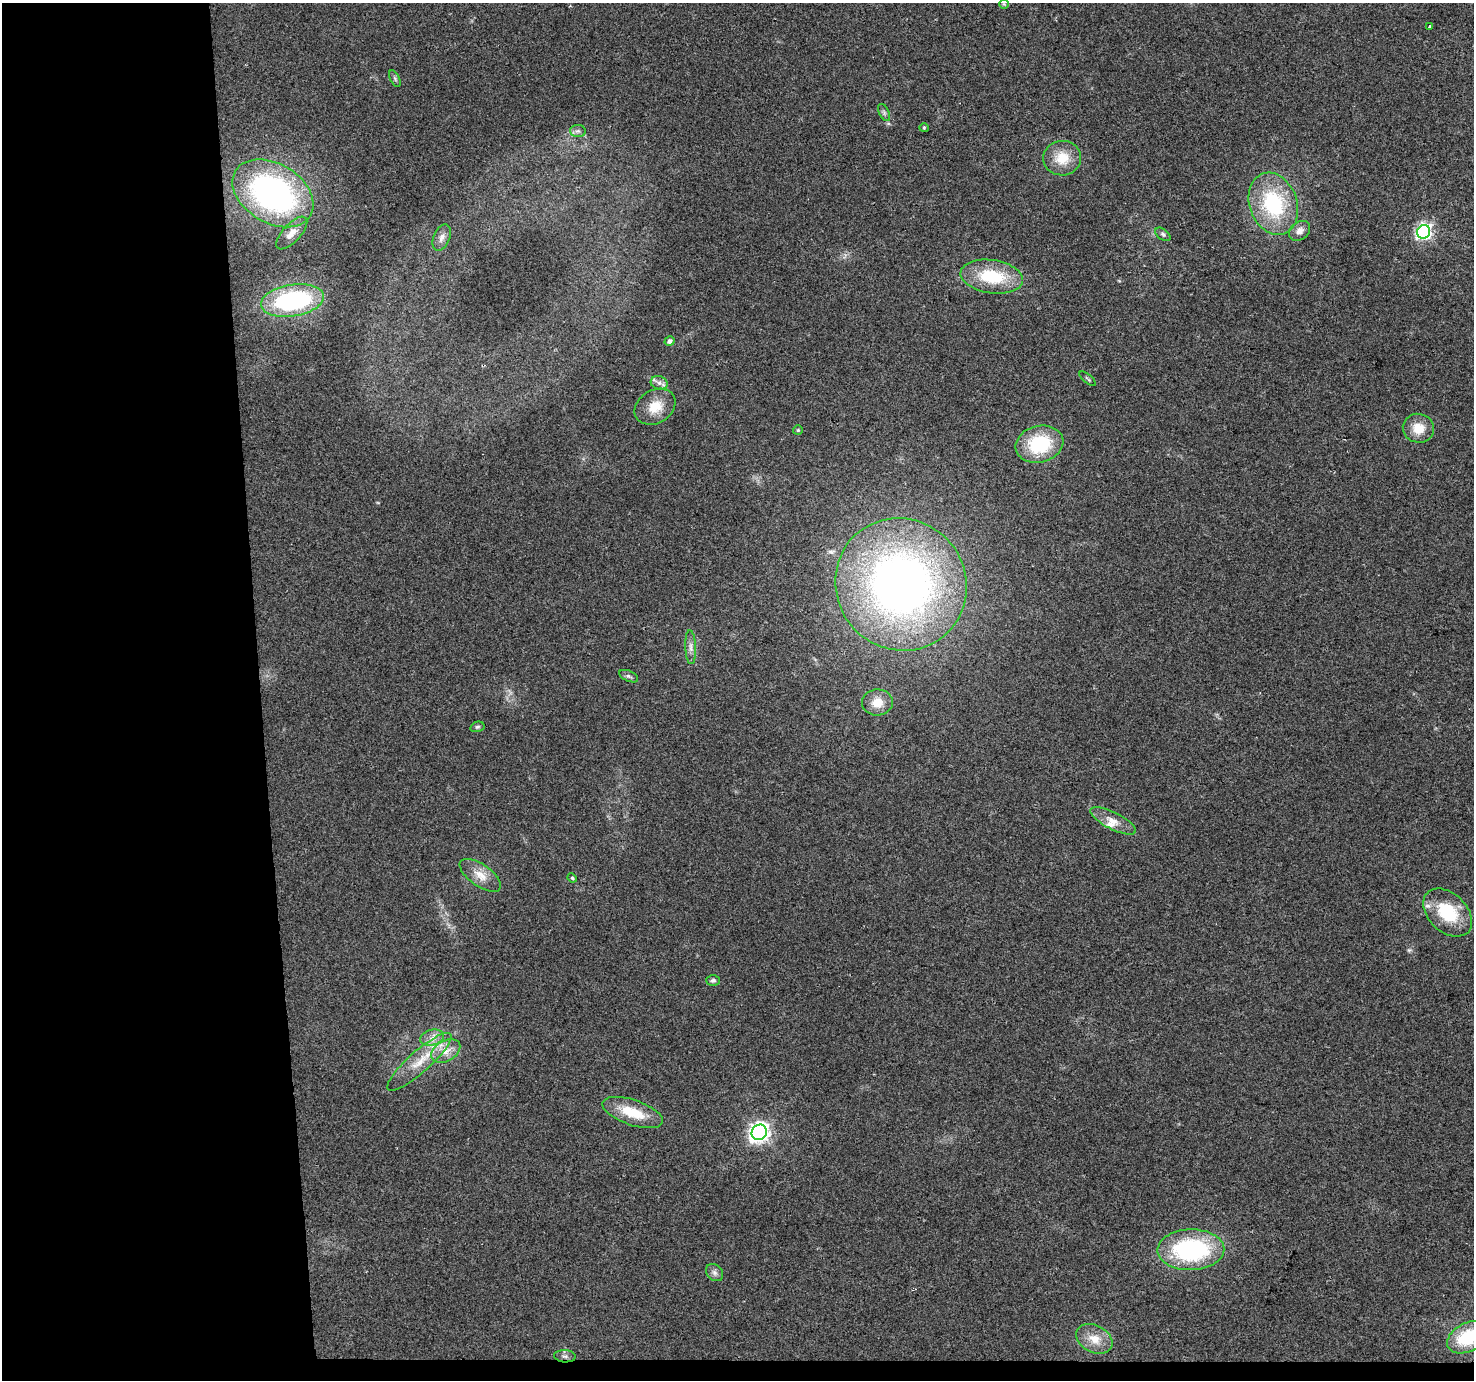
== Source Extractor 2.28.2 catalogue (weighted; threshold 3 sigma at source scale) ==
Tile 7 of 3 x 3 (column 1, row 3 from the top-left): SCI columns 1-1472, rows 25-1402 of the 4417 x 4158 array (HDU 1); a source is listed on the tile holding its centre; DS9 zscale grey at full resolution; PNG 1476 x 1382 px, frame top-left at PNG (2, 3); each listed source drawn as its Kron ellipse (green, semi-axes under 4 px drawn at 4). Shown black and unused: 19% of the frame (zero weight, under 2 of 3 exposures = <1% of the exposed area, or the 3 px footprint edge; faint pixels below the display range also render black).
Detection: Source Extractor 2.28.2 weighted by HDU 2 'WHT'; one run over the whole footprint, this tile lists its part. Background 0.0484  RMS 0.0068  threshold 0.0304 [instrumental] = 3 sigma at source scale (4.5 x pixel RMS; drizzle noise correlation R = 1.50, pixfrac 1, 0.0396/0.0396 arcsec/px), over >= 5 px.
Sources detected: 46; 1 cosmic-ray / hot-pixel residue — neither listed nor drawn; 2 inside a brighter listed object's ellipse — not listed separately; the other 43 listed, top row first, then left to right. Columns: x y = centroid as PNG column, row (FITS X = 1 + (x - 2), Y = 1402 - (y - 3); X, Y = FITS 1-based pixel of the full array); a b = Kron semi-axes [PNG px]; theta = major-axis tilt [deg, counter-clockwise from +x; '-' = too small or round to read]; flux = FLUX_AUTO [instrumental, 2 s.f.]
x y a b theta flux
1004 4 5 4 - 0.72
1429 26 3 3 - 2.7
395 79 9 4 -63 1.4
884 112 9 5 -64 1.6
924 128 4 4 - 0.73
578 131 8 6 1 1.9
1062 158 19 17 5 16
273 193 44 29 -31 190
1273 204 32 23 -70 57
1300 231 11 8 39 4.4
1424 232 7 6 - 180
292 233 20 9 47 7.1
1163 234 9 5 -38 1.5
442 238 14 8 67 3.9
992 277 31 16 -8 35
292 300 32 16 9 84
669 341 5 4 - 2.2
1088 379 10 3 -41 0.94
659 383 9 6 -19 3
655 407 21 16 31 14
1418 428 16 14 -14 12
798 430 5 5 - 0.93
1039 444 24 18 14 42
901 584 67 65 -51 420
691 647 17 5 -87 3.9
629 676 10 5 -24 1.9
877 702 15 13 2 10
477 727 7 5 15 1.3
1113 821 25 8 -27 7.9
480 875 24 11 -35 9.6
572 878 5 4 - 0.81
1448 913 28 19 -44 33
713 980 6 5 - 1.8
432 1038 12 8 12 5.1
446 1051 16 10 30 8.4
419 1062 42 10 41 19
633 1112 32 12 -19 21
759 1132 8 7 - 350
1191 1250 33 20 1 87
714 1273 10 7 -45 2.6
1468 1337 22 14 28 35
1094 1339 19 13 -28 10
565 1356 11 6 -4 2.4
Isophote crosses this tile's border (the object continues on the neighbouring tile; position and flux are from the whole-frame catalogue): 1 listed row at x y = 1468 1337